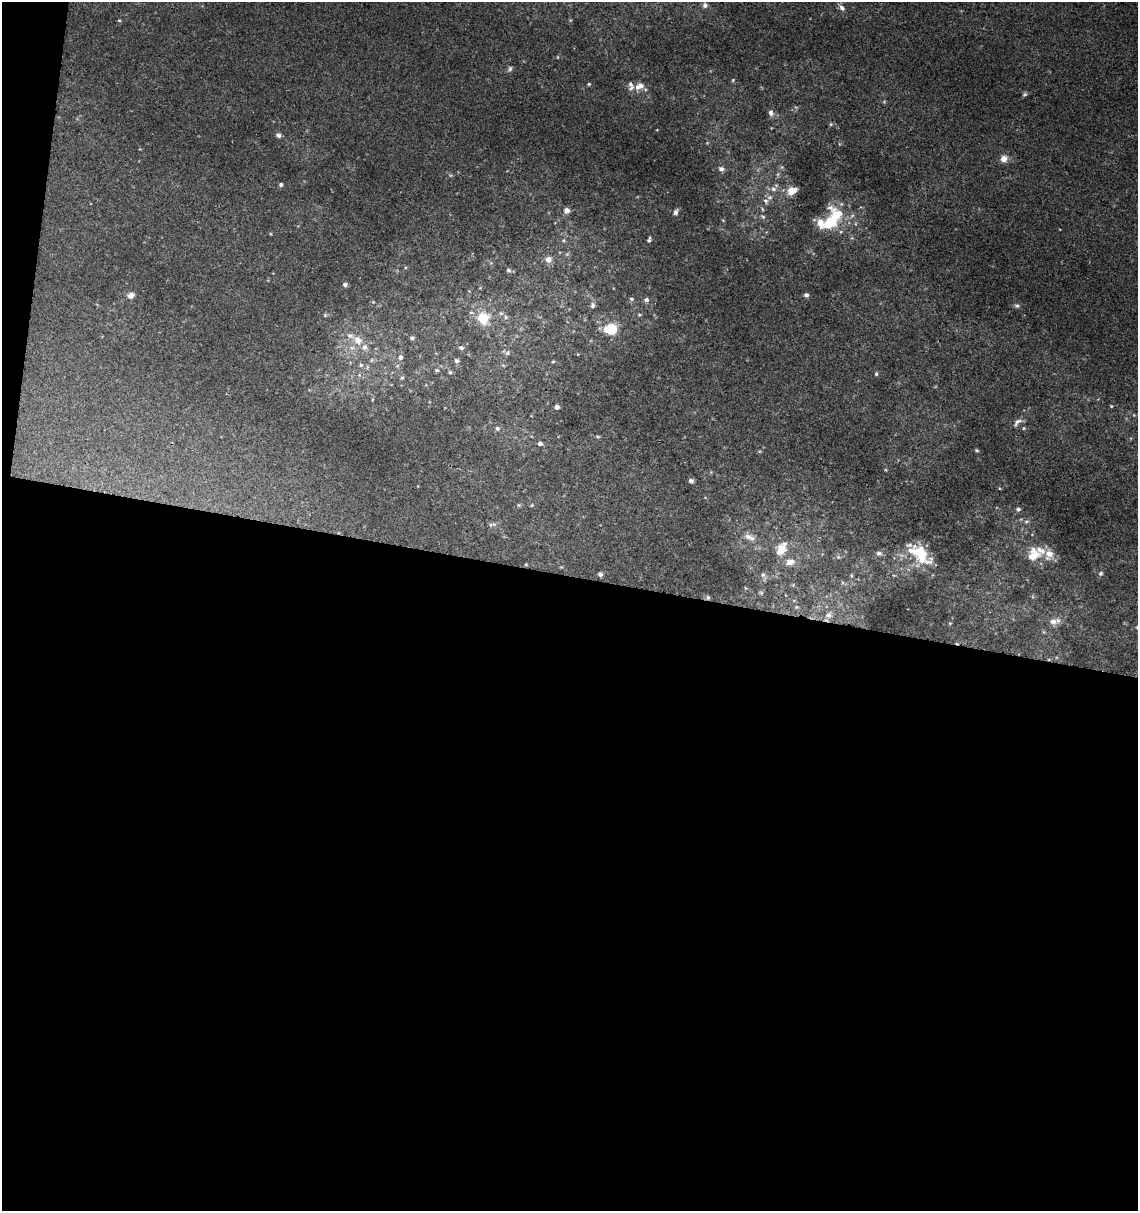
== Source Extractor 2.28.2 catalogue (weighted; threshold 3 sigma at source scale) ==
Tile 13 of 4 x 4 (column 1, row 4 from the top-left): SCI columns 227-1362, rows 10-1218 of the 5057 x 4845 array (HDU 1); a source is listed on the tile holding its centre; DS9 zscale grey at full resolution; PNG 1140 x 1213 px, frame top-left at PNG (2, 2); no overlay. Shown black and unused: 54% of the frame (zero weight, under 2 of 3 exposures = <1% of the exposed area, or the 3 px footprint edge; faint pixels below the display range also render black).
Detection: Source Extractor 2.28.2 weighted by HDU 2 'WHT'; one run over the whole footprint, this tile lists its part. Background 0.0117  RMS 0.0051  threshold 0.0231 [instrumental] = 3 sigma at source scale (4.5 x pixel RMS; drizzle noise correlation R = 1.50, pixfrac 1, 0.0396/0.0396 arcsec/px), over >= 5 px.
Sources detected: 90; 1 too faint to see at this stretch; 1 inside a brighter object's white glare — not listed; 8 inside a brighter listed object's ellipse — not listed separately; the other 80 listed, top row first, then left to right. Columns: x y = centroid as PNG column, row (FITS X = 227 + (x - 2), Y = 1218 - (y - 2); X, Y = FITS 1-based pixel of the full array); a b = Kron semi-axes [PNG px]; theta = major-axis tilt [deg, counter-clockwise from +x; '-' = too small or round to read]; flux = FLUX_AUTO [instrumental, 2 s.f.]
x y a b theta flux
705 5 7 6 - 1.9
842 8 7 6 - 2.2
119 20 5 3 - 0.48
510 69 8 6 68 1.2
733 80 4 4 - 0.56
589 84 4 4 - 0.56
639 86 14 9 28 4.6
771 113 9 7 -69 1.8
831 124 5 4 - 0.64
278 135 7 6 - 1.6
1004 159 8 8 - 3.5
721 169 7 6 - 1.9
778 174 6 4 71 0.82
281 185 4 4 - 1.3
773 189 8 6 -1 2
792 191 11 8 25 6.2
766 201 8 6 -61 1.8
830 207 15 8 -32 3.2
567 210 6 6 - 2.9
676 212 7 5 71 1.6
763 217 7 5 -18 0.94
830 222 13 8 47 23
564 240 6 4 72 0.72
649 240 7 4 71 1.1
548 259 8 8 - 3.5
508 270 6 5 - 1
345 284 6 5 - 1.3
131 295 7 6 - 3.1
806 295 5 5 - 1.4
631 299 6 5 - 1
646 300 6 5 - 1.6
592 305 8 6 89 1.6
1017 306 7 6 - 1.3
325 315 6 4 -45 0.7
506 317 6 5 - 1
483 318 11 11 - 13
611 329 11 9 3 17
412 338 5 5 - 1.2
358 340 11 10 - 5.7
461 348 6 5 - 1.2
507 353 6 5 - 1
400 357 8 7 - 1.8
372 360 6 4 70 0.79
456 361 6 6 - 1.5
553 361 4 4 - 0.55
361 365 5 5 - 1.1
437 370 6 4 -18 0.73
450 372 5 5 - 0.89
876 374 5 4 - 0.76
402 378 5 4 - 0.74
1111 406 5 4 - 0.52
557 407 5 5 - 1.6
1017 422 14 7 41 2.6
497 428 6 6 - 1.1
1024 428 5 4 - 0.62
598 436 6 3 -9 0.65
540 444 5 4 - 1.4
977 450 5 4 - 0.71
691 481 6 5 - 1.4
519 505 5 5 - 0.63
1018 509 5 5 - 1.4
1026 521 8 4 8 1.1
490 525 7 4 43 0.88
748 537 12 8 -13 3.3
781 549 16 10 65 8.2
879 553 8 6 -6 1.6
1049 554 15 11 81 6.4
1033 555 17 14 53 12
922 556 30 17 -29 17
838 557 5 4 - 0.79
789 562 9 6 7 4.8
1101 573 6 5 - 1.2
600 574 5 5 - 1.4
763 575 7 6 - 1.4
761 593 6 5 - 0.9
708 598 6 5 - 0.94
796 607 6 5 - 0.88
828 615 11 8 50 3
1053 621 11 9 3 3.5
950 623 5 3 - 0.46
Overlapping masked pixels (flux is a lower limit): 1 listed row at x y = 708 598